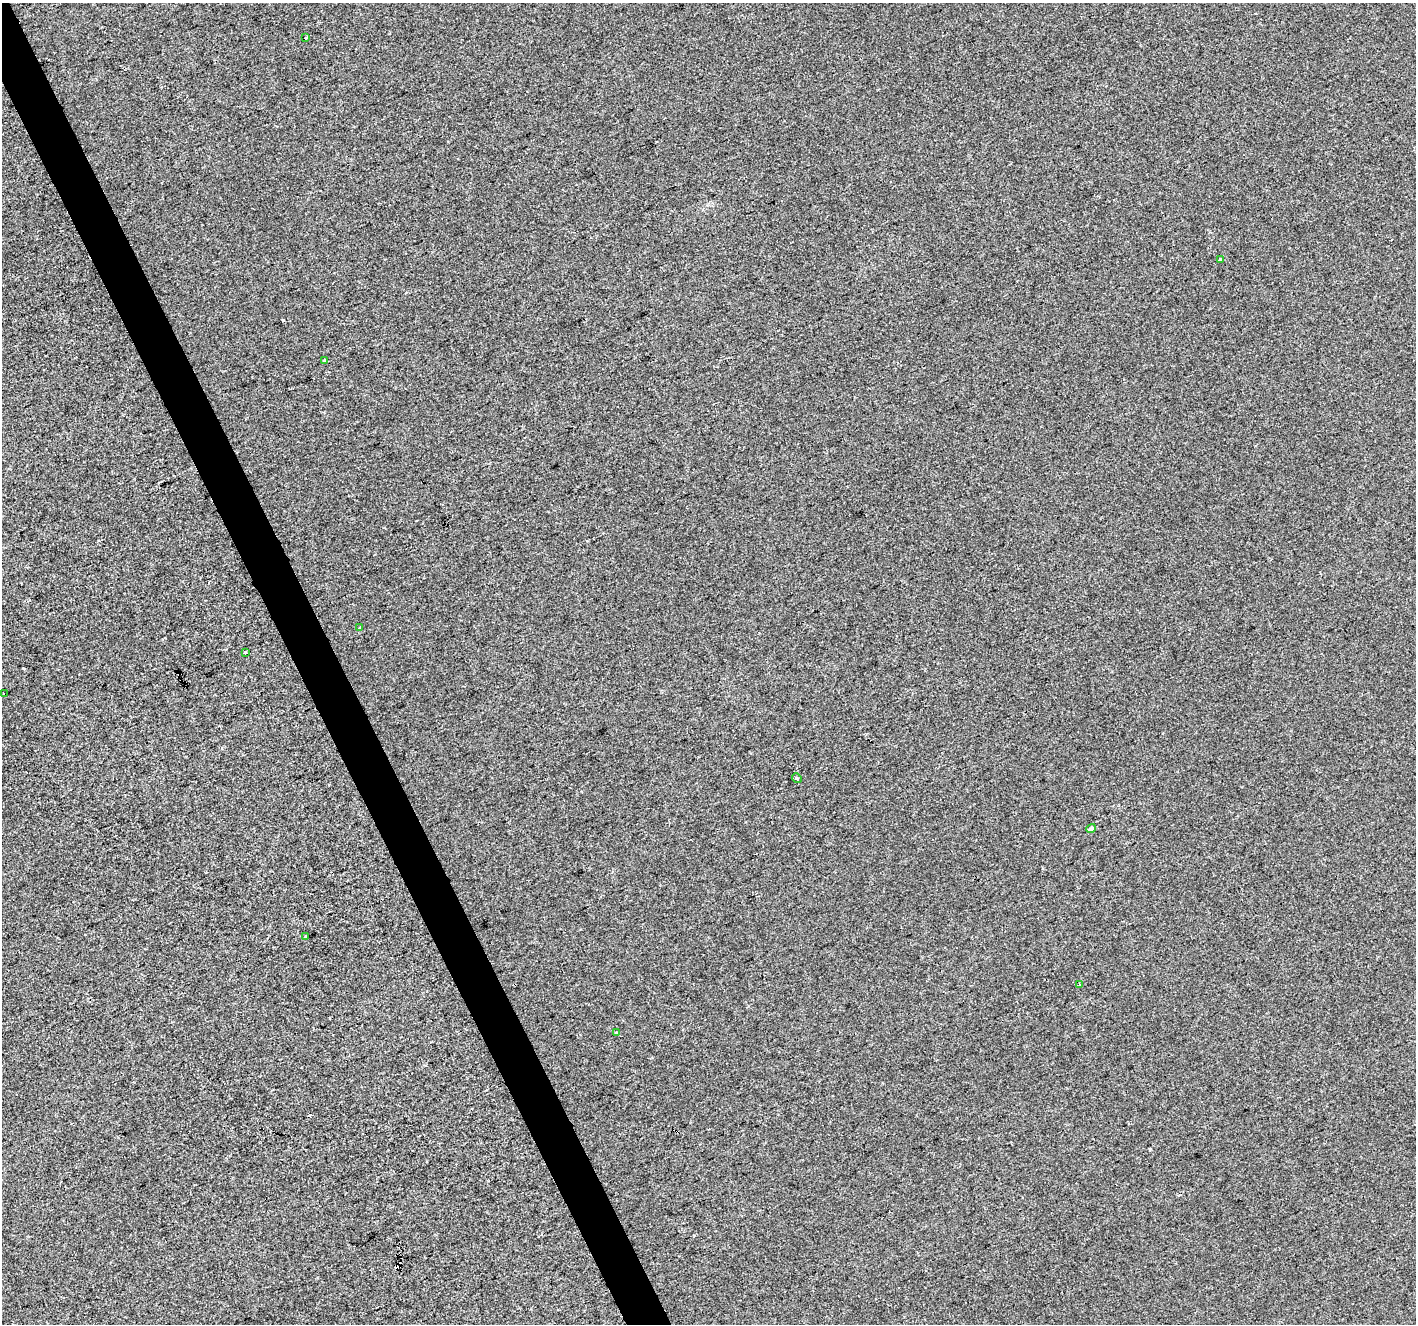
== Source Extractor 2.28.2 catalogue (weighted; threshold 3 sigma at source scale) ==
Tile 11 of 4 x 4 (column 3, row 3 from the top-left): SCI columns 2832-4245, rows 1469-2790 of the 5660 x 5522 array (HDU 1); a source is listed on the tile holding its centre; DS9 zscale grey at full resolution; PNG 1418 x 1326 px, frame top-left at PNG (2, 3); each listed source drawn as its Kron ellipse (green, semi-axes under 4 px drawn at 4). Shown black and unused: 3% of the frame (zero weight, under 2 of 3 exposures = <1% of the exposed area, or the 3 px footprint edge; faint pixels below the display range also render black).
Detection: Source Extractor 2.28.2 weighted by HDU 2 'WHT'; one run over the whole footprint, this tile lists its part. Background 9.17e-04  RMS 0.0057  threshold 0.0255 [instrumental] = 3 sigma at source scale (4.5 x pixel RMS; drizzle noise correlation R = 1.50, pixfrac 1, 0.0396/0.0396 arcsec/px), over >= 5 px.
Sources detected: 13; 2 cosmic-ray / hot-pixel residue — neither listed nor drawn; the other 11 listed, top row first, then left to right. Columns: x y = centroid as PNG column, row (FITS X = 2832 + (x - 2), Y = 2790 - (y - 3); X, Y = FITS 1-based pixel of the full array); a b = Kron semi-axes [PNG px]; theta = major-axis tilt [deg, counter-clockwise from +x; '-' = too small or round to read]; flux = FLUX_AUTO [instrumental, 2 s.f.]
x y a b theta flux
306 37 4 2 - 0.46
1220 259 3 2 - 0.73
325 361 4 3 - 3.6
360 628 3 2 - 0.83
245 652 3 3 - 2.7
3 694 2 2 - 0.46
797 778 5 3 - 1.2
1091 828 5 4 - 3.7
306 937 3 3 - 5
1079 984 3 2 - 0.51
616 1033 4 3 - 1.1
Unlisted compact peaks at least as high as the median listed source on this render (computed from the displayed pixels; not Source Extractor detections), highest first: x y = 1150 1149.